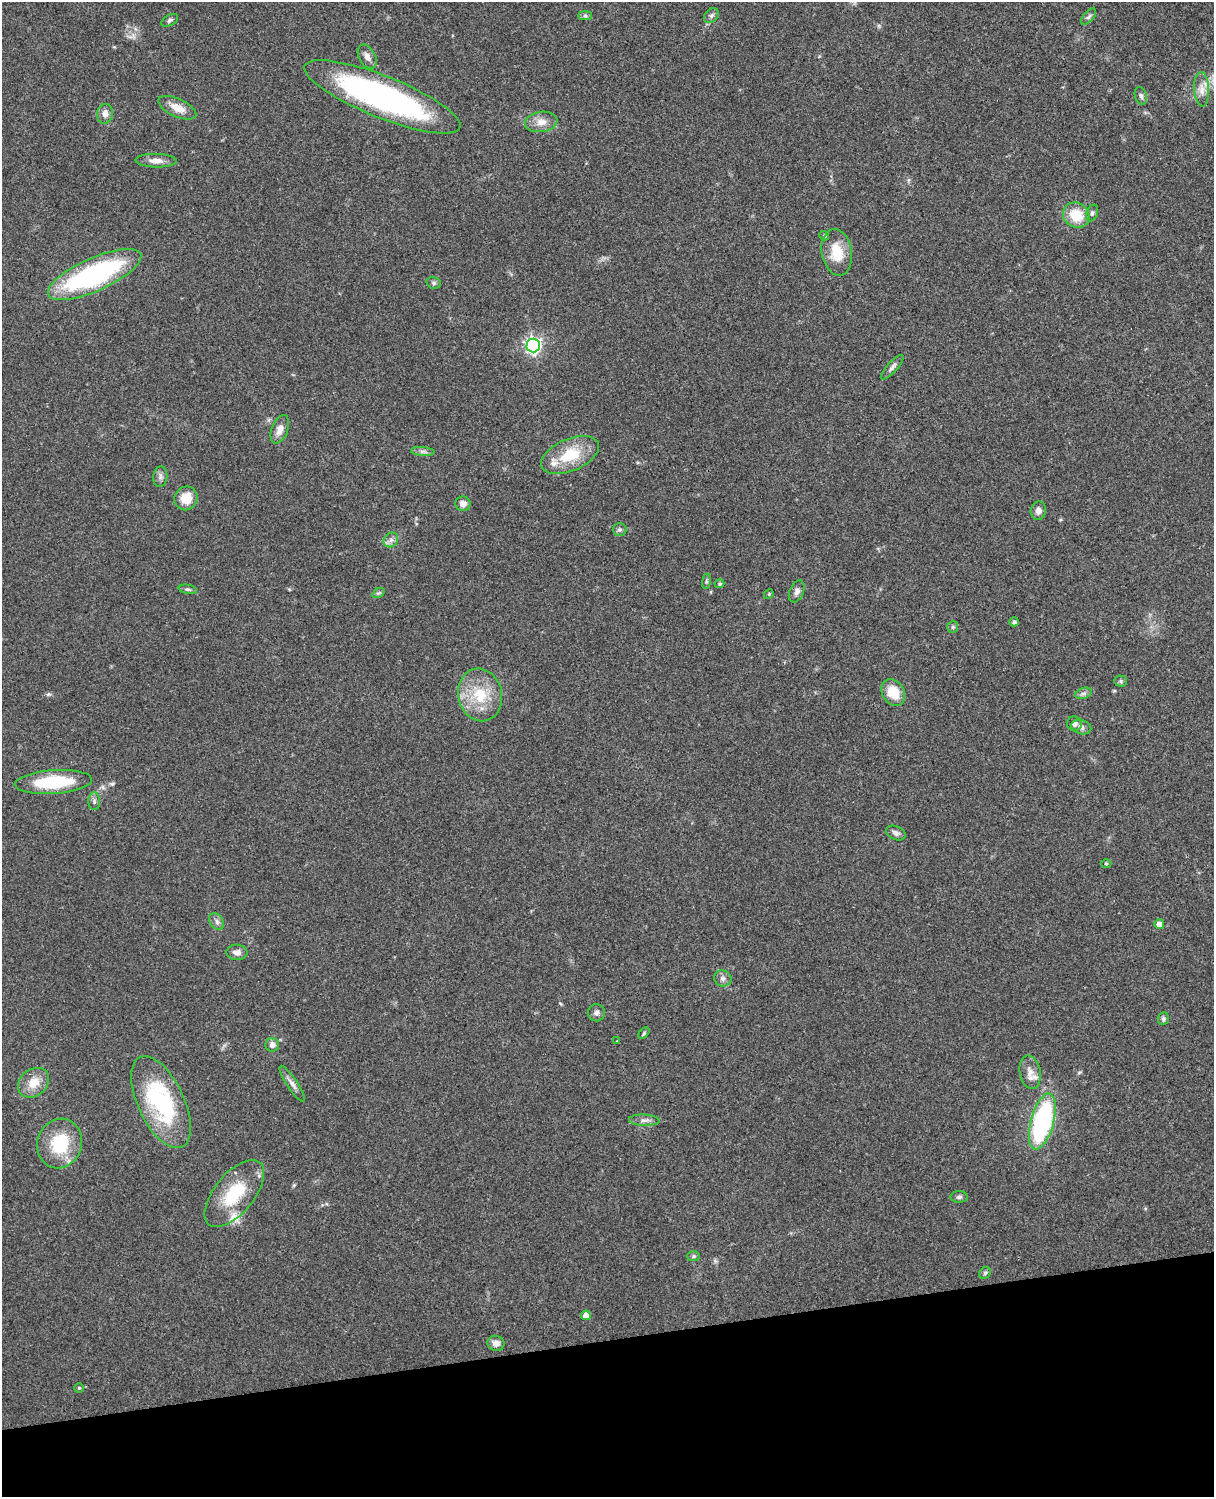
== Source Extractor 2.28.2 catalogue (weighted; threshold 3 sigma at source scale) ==
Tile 10 of 4 x 3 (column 2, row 3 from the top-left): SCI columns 1331-2542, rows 164-1658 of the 5085 x 4924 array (HDU 1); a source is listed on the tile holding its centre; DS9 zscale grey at full resolution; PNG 1216 x 1499 px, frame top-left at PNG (2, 2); each listed source drawn as its Kron ellipse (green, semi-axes under 4 px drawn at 4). Shown black and unused: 10% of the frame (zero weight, under 3 of 4 exposures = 6% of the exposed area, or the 3 px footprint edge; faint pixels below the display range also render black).
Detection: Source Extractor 2.28.2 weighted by HDU 2 'WHT'; one run over the whole footprint, this tile lists its part. Background 0.104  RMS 0.0065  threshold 0.0294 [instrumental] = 3 sigma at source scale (4.5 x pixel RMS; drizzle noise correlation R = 1.50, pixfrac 1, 0.05/0.05 arcsec/px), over >= 5 px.
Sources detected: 72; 2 inside a brighter listed object's ellipse — not listed separately; the other 70 listed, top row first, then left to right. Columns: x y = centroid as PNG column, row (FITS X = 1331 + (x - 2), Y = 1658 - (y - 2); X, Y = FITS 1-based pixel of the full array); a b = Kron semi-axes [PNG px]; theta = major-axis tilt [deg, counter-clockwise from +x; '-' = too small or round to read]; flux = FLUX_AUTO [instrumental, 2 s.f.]
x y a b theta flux
585 16 7 4 0 1.2
711 16 8 6 45 2
1089 17 10 5 48 1.6
170 20 9 5 29 1.6
367 57 13 8 -61 3.8
1202 89 17 7 -87 5.7
1141 96 9 6 -72 1.7
382 97 83 21 -22 190
177 108 20 9 -25 8.1
105 114 10 8 85 4.1
541 122 16 10 8 6.5
156 161 21 7 -2 5.2
1092 213 8 5 68 1.6
1076 215 14 12 -36 17
824 236 5 4 - 0.88
837 252 23 15 -80 17
95 274 50 16 24 120
434 283 7 5 -15 1.5
533 345 7 6 - 200
892 367 16 5 47 2.4
280 429 15 8 69 5.4
423 452 12 4 -4 2.3
570 455 31 16 23 24
160 477 10 7 85 2.5
186 498 12 11 - 12
463 504 7 7 - 3.7
1038 511 9 7 79 3.4
619 530 7 6 - 1.5
391 540 8 6 46 2.5
706 581 8 4 82 1
720 584 5 4 - 0.95
188 589 9 4 -10 1.4
797 591 11 7 67 3
378 593 7 4 31 1.1
769 594 5 4 - 0.7
1014 622 4 4 - 1.4
953 627 6 5 - 1.1
1121 681 6 5 - 1.3
893 692 14 11 -60 14
1083 693 9 5 18 1.9
480 695 26 22 -76 25
1074 724 7 7 - 2.8
1081 727 10 7 -16 2.6
53 782 38 12 4 38
94 801 9 6 -90 2
896 833 10 6 -24 2.3
1106 864 5 3 - 0.62
217 921 9 6 -53 2.3
1159 924 5 5 - 4.6
237 952 10 7 -5 3.5
723 978 9 8 - 2.7
596 1013 8 8 - 2.3
1163 1019 6 5 - 1.4
644 1033 7 4 47 0.93
617 1041 3 3 - 0.42
272 1045 7 6 - 3.6
1030 1072 17 10 -79 6.2
34 1083 17 13 40 10
292 1084 21 5 -56 3.7
161 1102 50 23 -65 73
644 1120 15 5 -2 2.9
1042 1121 29 11 75 100
60 1144 25 22 72 31
234 1194 40 20 51 33
959 1197 8 6 1 1.6
694 1256 6 5 - 1.1
985 1273 6 5 - 1.2
586 1315 5 4 - 5.6
496 1343 8 7 - 3.9
79 1388 4 4 - 0.78